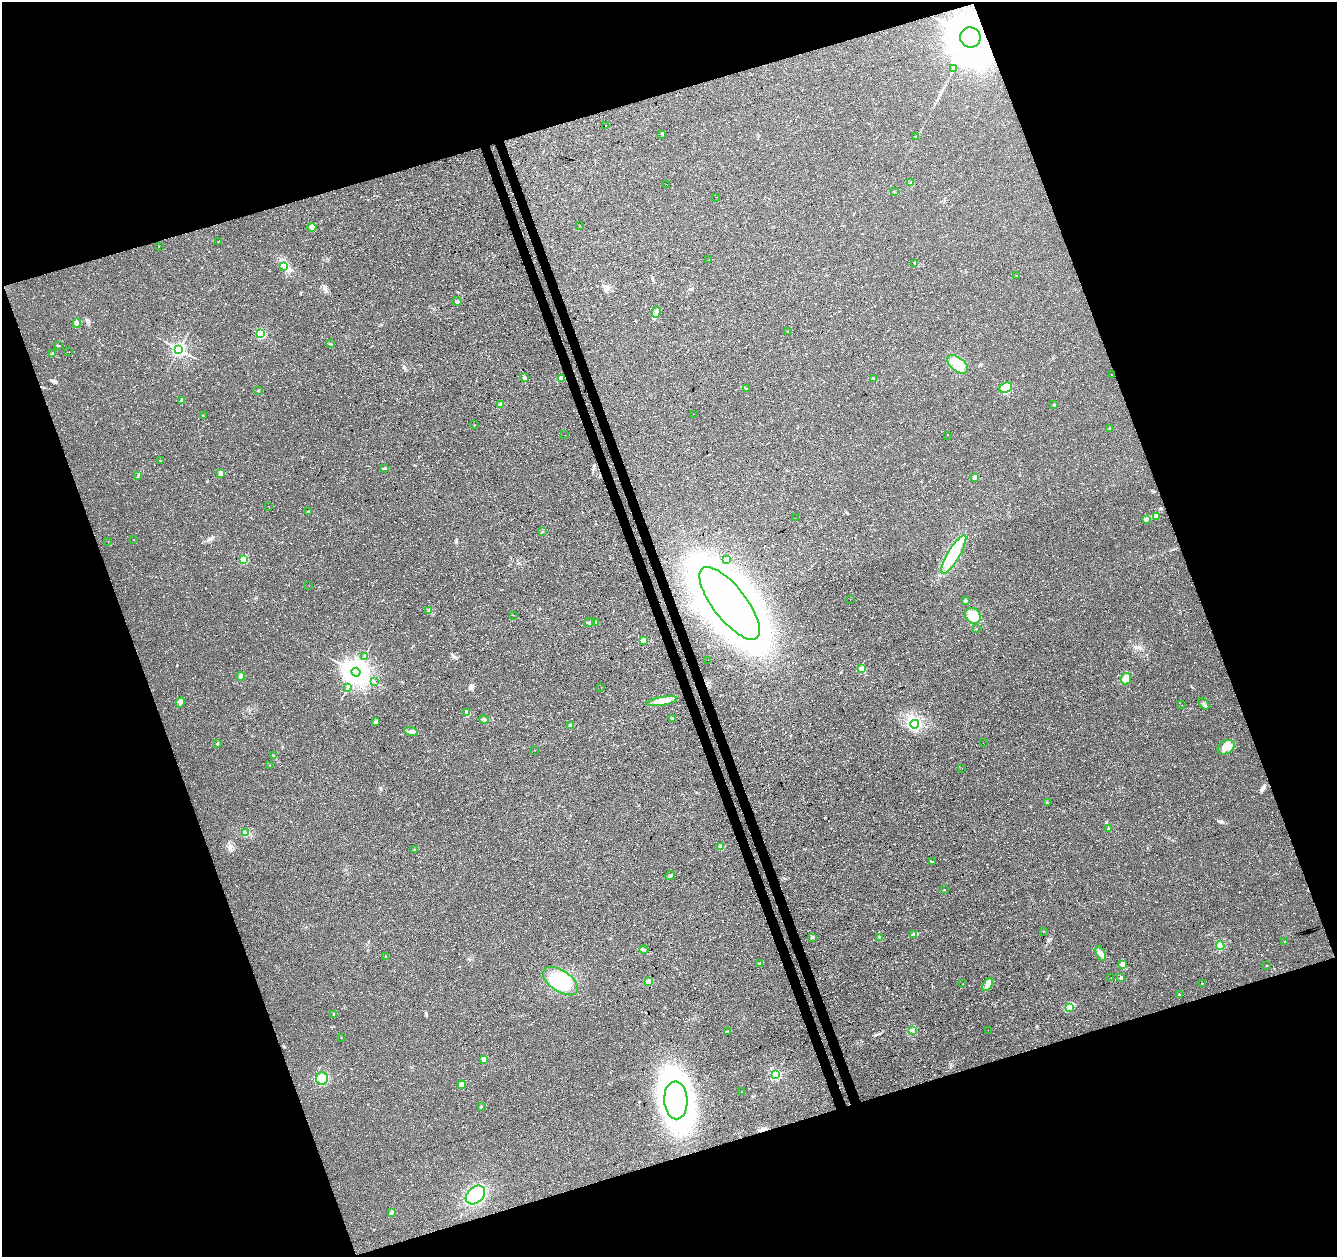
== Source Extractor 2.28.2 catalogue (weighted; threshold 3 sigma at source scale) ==
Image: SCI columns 55-5392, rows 84-5101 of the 5449 x 5237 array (HDU 1 of 3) = the unmasked area's bounding box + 8 px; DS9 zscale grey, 4 x 4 block average (1 PNG px = mean of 4 x 4 image px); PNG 1339 x 1259 px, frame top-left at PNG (2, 2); each listed source drawn as its Kron ellipse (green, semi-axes under 4 px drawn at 4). Shown black and unused: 39% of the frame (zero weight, under 3 of 4 exposures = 5% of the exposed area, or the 3 px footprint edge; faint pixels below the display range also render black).
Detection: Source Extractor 2.28.2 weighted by HDU 2 'WHT'. Background 0.0307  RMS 0.0081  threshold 0.0362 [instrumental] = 3 sigma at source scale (4.5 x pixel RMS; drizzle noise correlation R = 1.50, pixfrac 1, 0.0396/0.0396 arcsec/px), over >= 5 px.
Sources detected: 149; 3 inside a brighter object's white glare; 3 cosmic-ray / hot-pixel residue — neither listed nor drawn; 1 coinciding with a brighter row at this scale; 1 inside a brighter listed object's ellipse — not listed separately; the other 141 listed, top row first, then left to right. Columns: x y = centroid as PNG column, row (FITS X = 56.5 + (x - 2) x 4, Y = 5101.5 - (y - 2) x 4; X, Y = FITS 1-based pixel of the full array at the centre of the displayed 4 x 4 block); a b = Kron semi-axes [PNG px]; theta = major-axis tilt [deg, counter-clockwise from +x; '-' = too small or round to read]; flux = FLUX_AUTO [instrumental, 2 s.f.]
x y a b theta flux
970 37 10 10 - 40000
954 69 2 2 - 2.1
605 125 2 2 - 3.7
662 134 2 2 - 2.2
916 137 2 2 - 2.5
910 183 4 2 - 3.2
666 184 2 2 - 0.68
894 192 2 2 - 1.3
715 197 2 2 - 0.71
579 225 2 2 - 0.97
312 227 4 4 - 13
218 242 2 2 - 1.2
159 246 2 2 - 2
709 260 2 2 - 1.1
914 263 2 2 - 1.7
284 266 2 2 - 2.9
1016 276 2 2 - 1.4
457 301 4 2 - 6.5
656 312 6 3 74 15
77 323 4 3 - 11
788 331 2 2 - 1.8
261 334 2 2 - 480
330 344 2 2 - 2.8
58 346 3 2 - 2.6
179 349 2 2 - 1500
69 352 2 2 - 0.71
52 354 4 2 - 3.4
958 364 12 6 -38 72
1111 375 2 2 - 0.98
524 378 2 2 - 2.2
561 378 2 2 - 3.2
873 379 3 2 - 4.7
1006 388 7 4 24 31
746 389 2 2 - 6.4
258 391 2 2 - 2.4
181 401 3 2 - 4.7
501 404 2 2 - 76
1054 405 3 2 - 4
694 414 2 2 - 0.77
203 416 2 2 - 2.7
474 425 2 2 - 1.6
1110 428 2 2 - 3.1
565 435 2 2 - 0.47
948 435 2 2 - 1.2
161 461 2 2 - 3.3
385 468 3 2 - 5.8
221 473 3 3 - 9
138 476 4 2 - 3.3
975 477 3 2 - 5.1
268 506 2 2 - 0.51
308 512 3 2 - 5.6
1156 516 2 2 - 4.2
795 518 2 2 - 0.8
1146 520 3 2 - 5.6
542 532 2 2 - 1.7
134 539 2 2 - 0.91
108 541 2 2 - 0.66
954 554 22 6 59 100
244 559 2 2 - 320
726 559 2 2 - 29
309 586 2 2 - 0.57
850 599 2 2 - 1.1
965 601 3 3 - 6.6
730 603 44 16 -52 6300
429 611 3 2 - 2.2
514 615 2 2 - 0.76
973 616 8 7 - 66
589 622 5 2 - 6.8
595 622 3 3 - 6.7
976 629 2 2 - 1.9
643 640 2 2 - 86
364 656 2 2 - 2.5
708 660 2 2 - 0.68
862 669 2 2 - 160
356 672 4 4 - 5700
241 676 4 3 - 22
1126 679 6 5 - 30
374 682 3 2 - 2.6
348 687 3 2 - 4.2
601 688 2 2 - 0.71
662 701 15 4 10 45
180 702 5 4 - 13
1204 704 6 2 -51 8.1
1182 705 2 2 - 1.1
467 712 3 2 - 5.2
672 718 3 2 - 4.1
484 719 4 3 - 9.6
376 722 3 3 - 7.5
915 724 4 2 - 6.3
571 725 4 3 - 12
411 732 7 3 -12 16
983 743 2 2 - 2
217 744 2 2 - 13
1226 747 9 6 31 47
535 750 2 2 - 1.3
274 756 4 2 - 2.9
270 765 2 2 - 1.2
962 768 2 2 - 0.69
1047 803 2 2 - 1.6
1108 828 2 2 - 2.6
245 833 3 2 - 6.2
721 847 4 3 - 11
415 850 2 2 - 18
932 862 3 2 - 4.9
670 876 5 2 - 7.8
944 890 2 2 - 1.8
1044 932 2 2 - 1.4
914 934 4 2 - 6.5
812 937 2 2 - 33
880 938 3 2 - 4.3
1284 942 2 2 - 2.2
1220 945 4 4 - 22
644 950 4 2 - 6.5
1101 954 8 2 -64 13
386 956 2 2 - 2.3
760 964 2 2 - 20
1122 964 2 2 - 72
1266 966 2 2 - 1.8
1111 978 2 2 - 1
1121 978 2 2 - 3.7
560 981 20 10 -34 210
648 982 4 4 - 19
1202 983 2 2 - 3.1
962 984 2 2 - 1.5
987 985 7 3 52 19
1180 994 3 2 - 3.2
1070 1007 4 3 - 17
334 1014 3 2 - 3.5
988 1030 2 2 - 0.72
912 1031 2 2 - 3.1
727 1032 4 2 - 5.2
341 1038 2 2 - 1.6
484 1060 2 2 - 66
775 1075 2 2 - 530
322 1078 6 6 - 67
462 1085 4 3 - 19
741 1091 2 2 - 2.4
676 1100 19 11 -87 1500
481 1106 2 2 - 3.5
475 1195 11 7 41 220
391 1213 3 2 - 5.1
Overlapping masked pixels (flux is a lower limit): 1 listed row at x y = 970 37
Diffuse or blended objects may show on this block-average render without a row.